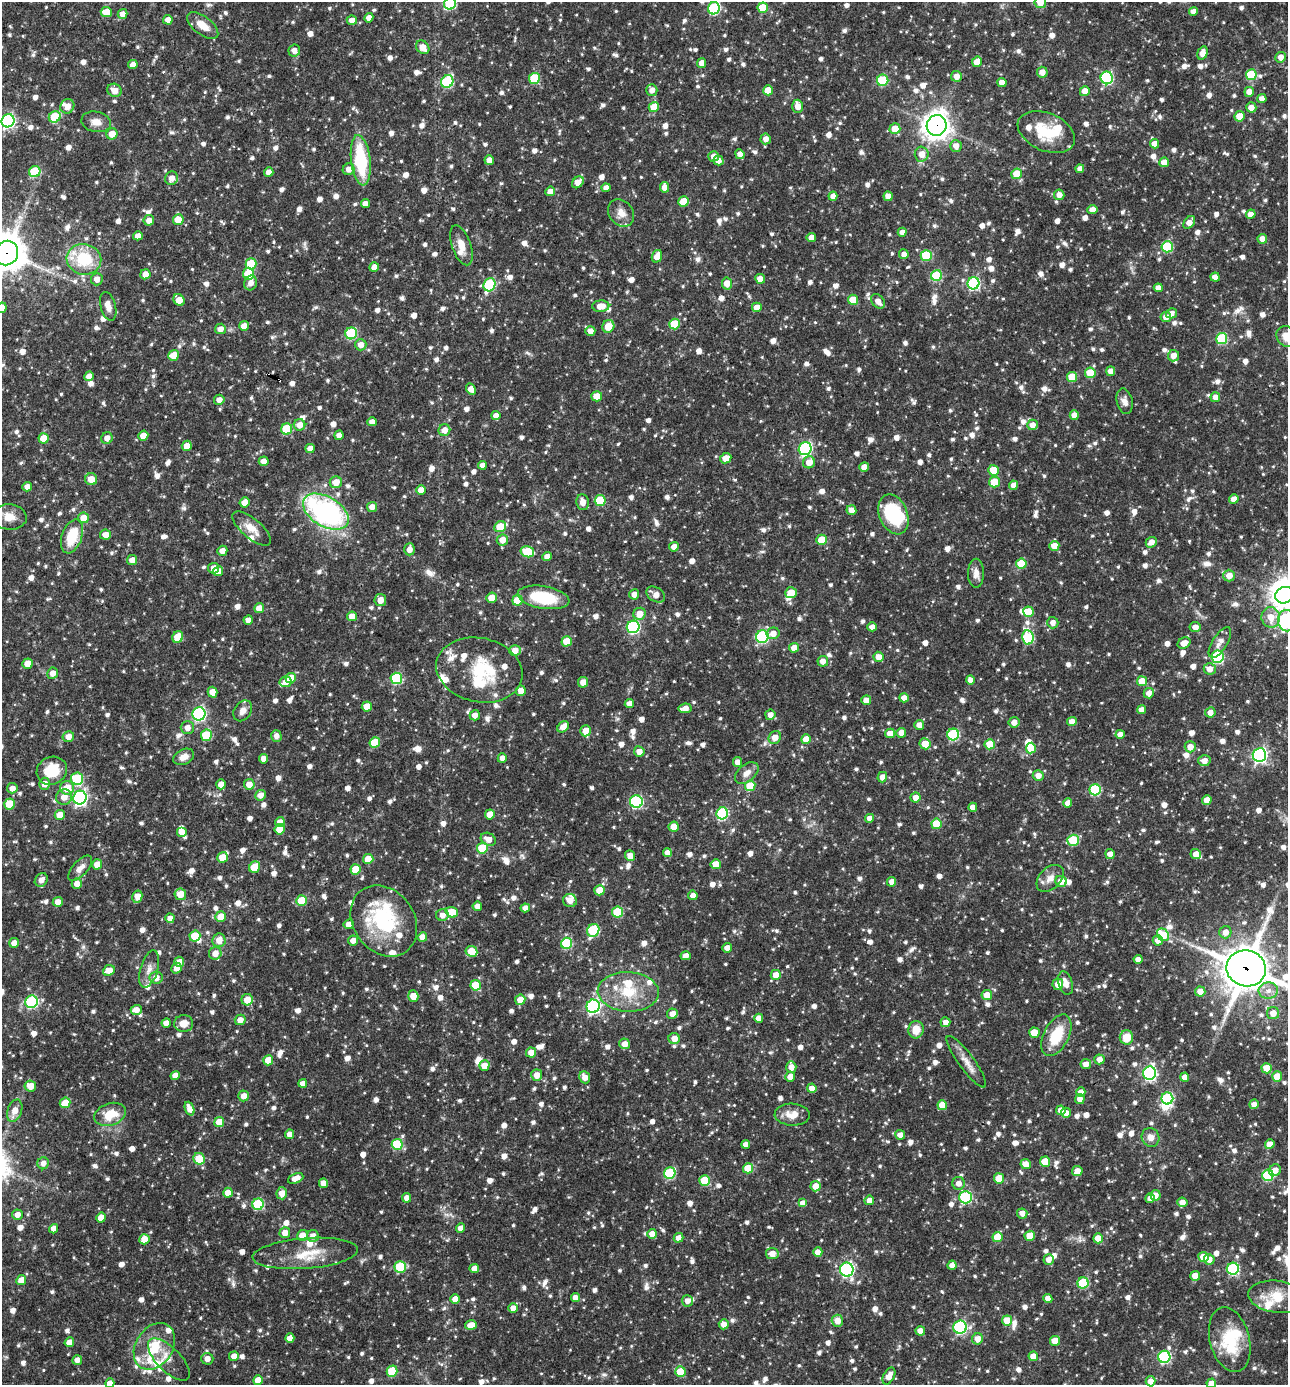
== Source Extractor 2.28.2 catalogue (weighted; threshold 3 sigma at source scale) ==
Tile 11 of 4 x 4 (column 3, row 3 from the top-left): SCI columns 2842-4127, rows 1385-2767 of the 5550 x 5536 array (HDU 1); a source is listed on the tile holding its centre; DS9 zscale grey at full resolution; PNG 1290 x 1387 px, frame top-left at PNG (2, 2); each listed source drawn as its Kron ellipse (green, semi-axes under 4 px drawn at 4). Shown black and unused: <1% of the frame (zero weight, under 3 of 4 exposures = <1% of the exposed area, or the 3 px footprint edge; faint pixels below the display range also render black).
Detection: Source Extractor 2.28.2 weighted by HDU 2 'WHT'; one run over the whole footprint, this tile lists its part. Background 0.0652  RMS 0.0036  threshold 0.0161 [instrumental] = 3 sigma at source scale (4.5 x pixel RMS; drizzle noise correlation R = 1.50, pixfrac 1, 0.05/0.05 arcsec/px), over >= 5 px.
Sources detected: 1487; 6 inside a brighter object's white glare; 3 cosmic-ray / hot-pixel residue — neither listed nor drawn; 46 inside a brighter listed object's ellipse — not listed separately; of the other 1432, all 500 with FLUX_AUTO >= 2.38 (the completeness limit of this list) listed and drawn (932 fainter detections not listed), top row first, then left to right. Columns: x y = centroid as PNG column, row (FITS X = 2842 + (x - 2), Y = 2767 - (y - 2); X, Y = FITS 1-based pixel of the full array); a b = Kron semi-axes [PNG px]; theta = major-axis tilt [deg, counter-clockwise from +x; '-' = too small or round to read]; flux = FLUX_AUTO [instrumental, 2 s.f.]
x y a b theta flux
1040 2 6 5 - 4.3
450 3 6 6 - 30
714 8 6 6 - 34
763 8 5 5 - 10
1193 11 4 4 - 2.4
106 12 5 5 - 6.6
122 14 5 4 - 3
369 18 5 4 - 2.6
168 20 5 4 - 2.8
352 20 5 4 - 2.7
203 25 18 9 -38 4.9
423 47 7 6 - 3.7
294 50 6 6 - 2.4
1202 53 7 5 73 3.4
1281 57 5 5 - 2.5
977 62 5 5 - 4.3
702 63 5 4 - 3.4
133 65 5 4 - 2.7
1042 72 5 5 - 2.9
1251 75 5 5 - 16
956 76 5 5 - 2.8
534 78 5 5 - 19
1107 78 6 6 - 44
883 80 6 5 - 20
447 82 6 6 - 31
1002 82 4 4 - 2.7
114 90 7 6 - 3.2
652 90 6 5 - 2.6
768 90 5 5 - 7.4
1085 91 5 5 - 3.8
1249 92 5 4 - 3.1
1262 99 4 4 - 2.6
67 106 7 6 - 3.3
798 106 7 5 89 3.2
654 107 5 5 - 6.9
1251 107 5 5 - 3
1239 116 5 5 - 5.7
55 117 6 5 - 15
8 121 7 6 - 65
96 122 15 10 -10 3.4
937 125 10 10 - 350
895 129 5 5 - 5.7
1046 132 30 19 -24 15
112 134 6 5 - 4.3
766 139 5 5 - 2.7
1155 144 4 4 - 3.1
956 146 6 6 - 3.2
740 154 5 4 - 2.8
922 154 7 7 - 3.5
714 156 5 5 - 2.4
361 160 25 9 -83 23
489 160 5 4 - 3.1
718 161 5 4 - 2.5
1164 162 5 5 - 4.2
349 169 6 5 - 2.5
1080 169 4 4 - 2.4
35 172 6 5 - 19
269 172 5 4 - 2.6
1017 174 5 5 - 7
172 178 7 6 - 3.2
578 182 7 5 46 4.1
665 187 5 4 - 3.1
606 188 4 4 - 2.5
550 191 5 4 - 2.6
1059 195 5 5 - 2.6
833 196 5 4 - 2.6
888 196 5 4 - 3.1
684 201 5 5 - 8.1
365 204 4 4 - 2.5
1092 209 5 4 - 2.7
621 213 15 11 -51 3.4
1251 214 5 4 - 2.4
149 220 5 5 - 2.7
178 220 5 5 - 6.2
1189 222 7 5 51 3.4
902 232 4 4 - 2.4
138 236 5 4 - 2.8
811 238 4 4 - 2.9
1262 239 5 5 - 2.6
461 245 21 9 -71 4.3
1167 247 5 5 - 27
6 253 12 11 - 840
904 254 5 5 - 2.6
926 255 5 5 - 16
657 256 6 5 - 3.2
84 259 17 15 -9 16
251 264 5 5 - 14
374 267 5 4 - 3.1
145 274 5 5 - 4
248 274 6 5 - 15
937 276 5 5 - 21
1215 277 5 4 - 3.2
97 279 6 6 - 2.8
760 279 5 4 - 3.2
251 283 7 6 - 2.4
727 283 6 5 - 4.6
973 283 6 6 - 44
489 285 7 5 62 30
1158 288 4 4 - 2.5
179 300 6 5 - 5.3
853 300 5 5 - 7.4
878 301 8 5 -48 2.7
108 306 15 7 -74 3
601 306 8 5 1 4.4
757 307 5 4 - 3.8
2 308 5 5 - 3.1
1171 313 5 5 - 2.4
1166 317 5 5 - 2.7
674 324 5 5 - 12
244 326 5 4 - 3.2
608 326 6 6 - 6.3
220 329 5 5 - 2.6
590 331 5 5 - 2.6
351 333 6 5 - 29
1287 337 11 9 -49 4.5
1222 339 5 5 - 23
361 345 6 6 - 2.8
174 355 5 5 - 6.2
1173 356 6 5 - 2.9
1111 371 4 4 - 2.6
1090 373 5 5 - 9.3
89 376 5 4 - 2.8
1072 377 5 5 - 10
471 389 6 4 -63 3
597 396 5 5 - 6
1215 397 5 4 - 2.5
219 400 5 5 - 2.5
1125 401 13 8 -77 2.5
1074 415 5 4 - 3.3
496 416 4 4 - 2.5
372 422 4 4 - 2.5
299 425 6 5 - 3.3
1032 425 5 5 - 2.7
287 429 5 5 - 16
444 430 6 5 - 3.1
143 435 5 5 - 4.1
339 435 5 4 - 2.5
44 438 5 5 - 7
107 438 6 5 - 2.4
187 446 5 5 - 3.8
310 448 4 4 - 2.6
805 449 6 6 - 54
726 458 6 5 - 4.2
264 461 5 4 - 2.7
809 462 6 6 - 4.1
482 465 4 4 - 2.4
864 467 5 4 - 2.8
993 470 5 5 - 7.2
91 479 6 6 - 4.4
336 482 6 6 - 4.2
994 482 5 5 - 8.3
1014 485 5 4 - 2.8
27 487 5 4 - 2.5
421 490 5 5 - 3.8
1234 499 4 4 - 3.1
600 500 5 5 - 16
245 502 5 5 - 3.3
583 502 8 6 -81 2.8
372 507 5 5 - 3.2
851 510 5 5 - 3.1
326 512 25 14 -31 78
893 514 21 14 -69 22
9 517 17 12 -5 5.1
83 518 5 5 - 4.2
500 527 6 5 - 12
252 528 24 9 -40 5
106 535 5 5 - 2.8
72 536 18 10 70 11
502 540 6 5 - 3.6
822 540 5 5 - 9.2
1151 542 6 5 - 2.8
1054 546 5 5 - 4.6
674 547 5 4 - 2.5
409 549 6 5 - 2.6
222 551 5 5 - 2.6
527 552 7 5 -13 15
547 557 5 4 - 2.7
132 560 5 5 - 2.6
1021 564 5 5 - 9.6
214 568 5 5 - 3.2
218 571 5 4 - 2.9
976 573 14 8 90 2.8
1229 576 6 6 - 3.7
791 593 6 5 - 7.2
634 594 5 5 - 2.6
656 595 10 7 -32 3.3
1284 595 9 8 - 270
543 597 26 11 -10 19
491 598 5 5 - 5.4
380 600 6 5 - 3.3
518 600 5 5 - 11
259 608 5 5 - 3.9
1028 612 5 5 - 8.4
639 614 6 6 - 4.8
352 616 5 5 - 4.8
1271 617 10 9 - 5.5
248 620 5 4 - 2.5
1286 621 11 8 -86 62
1053 623 6 5 - 2.4
633 627 6 6 - 44
872 627 4 4 - 2.4
1195 627 5 5 - 2.5
773 633 6 5 - 3.1
178 637 6 5 - 9
762 637 6 6 - 38
1028 637 7 5 -80 29
567 641 5 5 - 7.9
1220 642 17 7 58 3
1184 643 7 5 29 3.3
794 648 5 5 - 3
515 651 6 5 - 3
878 657 5 5 - 3.5
1217 657 6 6 - 32
823 661 5 5 - 2.6
28 664 5 5 - 5
1210 669 6 5 - 2.9
479 670 43 32 -12 23
53 673 5 5 - 2.9
291 678 5 5 - 7.2
396 678 6 5 - 30
970 680 4 4 - 2.6
1142 681 5 5 - 6.1
286 682 6 5 - 2.6
583 682 5 5 - 3.1
521 691 5 5 - 4.7
212 692 5 5 - 3.7
1149 693 5 5 - 2.7
904 698 5 4 - 2.5
866 700 5 5 - 2.8
629 704 4 4 - 2.7
367 706 5 5 - 4.1
685 708 6 5 - 3.3
1142 710 4 4 - 2.9
243 711 11 8 55 2.7
1210 712 5 5 - 2.7
199 714 6 6 - 64
475 715 5 5 - 2.7
770 715 5 5 - 2.4
1072 721 5 4 - 3.1
1014 722 5 5 - 2.7
919 725 5 5 - 2.9
563 727 6 5 - 3
187 728 6 6 - 2.6
586 731 6 5 - 3.9
890 733 5 4 - 4.2
901 733 5 5 - 3.1
953 734 6 6 - 32
1120 734 5 4 - 2.6
206 735 6 5 - 16
68 736 6 5 - 3
276 736 6 5 - 2.5
775 737 7 6 - 3.9
806 739 5 5 - 4.2
375 742 5 5 - 12
925 744 5 5 - 5.5
990 744 5 5 - 9.2
1190 747 5 5 - 3.8
1031 748 5 5 - 7.5
639 751 5 5 - 2.6
1259 755 7 6 - 91
184 757 11 7 24 2.7
502 758 5 4 - 2.5
264 759 4 4 - 2.6
1204 761 6 5 - 2.7
737 762 5 4 - 2.6
52 771 15 13 27 12
747 773 13 8 39 2.8
1038 775 5 5 - 2.6
882 777 5 5 - 2.7
77 779 6 6 - 22
44 784 6 5 - 2.9
221 784 5 5 - 2.6
249 784 5 5 - 3.6
750 786 5 5 - 11
12 788 5 5 - 2.5
67 788 7 7 - 6.2
1095 790 5 5 - 27
260 795 5 5 - 3
64 797 8 7 - 3.4
915 797 5 5 - 2.8
80 798 7 6 - 81
1207 800 5 4 - 3.9
636 802 6 6 - 44
1068 803 5 4 - 2.7
10 804 5 5 - 8.9
973 807 4 4 - 2.5
722 813 6 5 - 35
490 814 5 5 - 4.7
60 815 5 5 - 4.7
870 818 4 4 - 2.9
280 822 5 4 - 2.8
936 824 5 5 - 11
674 827 5 5 - 4.8
280 829 5 5 - 6.3
182 833 5 5 - 2.6
488 839 8 6 -28 3.2
1073 840 6 5 - 17
482 848 5 5 - 15
667 853 4 4 - 2.5
1110 854 5 4 - 2.7
1196 854 5 5 - 3
630 855 5 5 - 2.8
222 857 5 5 - 5.6
368 859 5 5 - 6.6
97 864 5 5 - 5.1
716 864 5 5 - 5.5
255 867 6 5 - 8.3
80 868 16 7 48 2.7
356 869 5 5 - 7.9
1050 878 16 10 44 3.3
41 880 7 6 - 2.4
1061 881 6 5 - 3.6
892 882 4 4 - 2.9
77 884 5 5 - 3.1
600 890 5 5 - 6.7
180 894 6 5 - 5
693 895 4 4 - 2.4
137 897 6 5 - 3.6
302 901 5 5 - 12
570 901 7 6 - 3.2
58 902 5 5 - 2.8
477 906 5 4 - 2.6
525 908 4 4 - 2.5
452 912 6 5 - 7
618 912 5 5 - 15
442 915 6 6 - 2.6
221 917 5 5 - 5.7
170 918 5 4 - 2.4
384 921 38 30 -54 31
349 924 5 4 - 2.5
593 930 7 6 - 25
1225 932 6 6 - 2.9
1163 935 7 5 -48 11
195 936 5 5 - 12
422 937 5 4 - 3.4
219 940 7 6 - 3.7
353 940 5 5 - 2.6
1158 941 5 5 - 2.9
14 943 5 4 - 2.4
566 943 5 5 - 25
727 948 5 4 - 2.6
471 951 6 5 - 8.6
215 953 6 6 - 3.5
686 956 5 4 - 2.5
1138 959 4 4 - 2.5
179 962 5 5 - 2.5
176 968 5 5 - 2.6
1246 968 20 18 -15 1300
149 969 19 8 73 3.2
109 970 6 5 - 4
776 975 5 5 - 4.2
156 978 6 6 - 3.1
1065 983 12 7 -73 2.6
1058 984 5 5 - 2.9
476 985 5 5 - 12
1200 991 5 5 - 3.1
1268 991 9 8 - 2.8
628 992 30 20 -2 15
987 995 5 5 - 4.8
413 996 6 5 - 4.3
247 1000 6 5 - 5
520 1000 5 5 - 4.7
32 1002 6 6 - 42
593 1006 7 6 - 65
136 1010 5 5 - 3
1273 1013 6 6 - 3.5
672 1014 5 5 - 2.8
759 1018 4 4 - 2.9
240 1020 5 5 - 2.8
945 1022 5 5 - 2.5
166 1023 4 4 - 2.4
184 1024 9 8 - 3.9
916 1030 9 7 80 5.3
1034 1033 5 5 - 7.5
1056 1035 22 12 63 13
1126 1037 7 6 - 6.2
674 1038 6 5 - 3.5
625 1044 5 5 - 3.1
531 1052 5 5 - 3.8
1099 1059 5 5 - 2.8
268 1060 5 5 - 5.8
966 1062 31 8 -54 4
1086 1064 5 5 - 2.5
484 1065 5 5 - 4.1
791 1067 6 5 - 2.8
1267 1068 5 5 - 8
1150 1073 7 6 - 68
175 1075 5 4 - 2.6
537 1075 6 5 - 3.9
585 1077 6 5 - 2.7
790 1077 5 4 - 3.3
1185 1077 4 4 - 2.6
1277 1077 5 5 - 6.7
303 1083 4 4 - 3
30 1086 6 5 - 4.2
812 1088 4 4 - 3.3
1081 1092 5 4 - 2.9
244 1096 5 5 - 3
1167 1098 6 6 - 32
1080 1099 5 4 - 2.5
65 1103 5 5 - 7.3
1254 1104 5 4 - 2.4
942 1105 5 5 - 6.4
190 1109 7 4 -69 2.9
1061 1110 5 4 - 2.8
15 1111 11 7 70 3.8
1066 1113 5 5 - 2.7
110 1114 16 11 20 8.3
792 1115 17 11 -1 4.5
219 1122 5 5 - 6.7
290 1134 4 4 - 2.8
900 1135 5 5 - 2.7
1151 1137 9 8 - 2.5
397 1144 5 5 - 19
746 1144 4 4 - 2.4
1270 1144 5 4 - 3.1
199 1159 6 5 - 8
1045 1162 5 5 - 7.3
43 1163 6 5 - 2.4
1026 1164 5 5 - 3.3
748 1168 5 5 - 9.6
1275 1170 6 5 - 3.3
1077 1171 5 5 - 3.1
670 1173 6 5 - 28
1268 1175 5 5 - 27
296 1178 8 4 23 3
999 1178 5 5 - 9
705 1180 5 5 - 13
323 1183 5 4 - 2.7
959 1183 6 6 - 2.5
816 1186 5 5 - 4.3
228 1193 5 4 - 3.6
282 1193 6 5 - 3.4
1155 1195 5 5 - 2.7
965 1197 6 6 - 38
407 1198 5 4 - 3
1150 1198 5 4 - 2.4
869 1200 5 4 - 2.5
1182 1202 5 5 - 2.8
803 1203 4 4 - 3.8
258 1204 6 5 - 28
1022 1213 5 5 - 2.6
17 1215 5 5 - 2.6
101 1218 5 4 - 4.1
460 1228 5 4 - 2.7
54 1229 5 4 - 2.6
285 1233 5 5 - 3.1
652 1234 5 5 - 3.9
302 1235 5 5 - 4.5
313 1236 6 6 - 2.8
1030 1236 5 5 - 6.1
997 1237 5 5 - 8.8
678 1238 5 5 - 2.6
1098 1238 5 5 - 5.4
144 1239 5 5 - 5.1
818 1252 5 4 - 2.9
305 1253 53 15 4 12
772 1253 6 5 - 3.2
1203 1257 5 5 - 6
1049 1259 5 5 - 2.6
1209 1259 5 5 - 2.8
952 1265 4 4 - 2.8
400 1267 6 5 - 18
474 1268 5 4 - 2.6
1233 1269 6 6 - 38
847 1270 7 6 - 64
1195 1276 5 4 - 4.2
21 1280 5 5 - 4.4
1083 1283 5 5 - 21
575 1297 4 4 - 2.5
1277 1297 29 16 -7 10
1048 1298 5 4 - 2.7
455 1299 5 4 - 2.7
687 1301 5 5 - 2.4
513 1308 5 5 - 2.8
1007 1320 5 5 - 5.9
837 1321 6 6 - 3.2
724 1324 5 5 - 2.6
471 1325 6 4 15 4.4
960 1327 7 6 - 55
920 1331 4 4 - 3.2
290 1338 5 4 - 2.6
978 1339 6 5 - 3.5
1230 1340 33 20 -75 17
1055 1341 5 5 - 6.4
69 1342 5 4 - 3.4
154 1346 25 18 57 14
234 1356 5 5 - 2.9
1033 1356 5 5 - 4.6
1164 1357 6 6 - 40
207 1359 6 6 - 2.8
77 1360 5 4 - 2.5
169 1360 27 12 -45 4.4
392 1371 6 5 - 14
680 1372 5 5 - 8.7
889 1376 9 5 61 3.2
258 1380 5 5 - 5
1151 1381 5 5 - 2.7
110 1383 5 4 - 2.7
1211 1383 5 4 - 3.5
Overlapping masked pixels (flux is a lower limit): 4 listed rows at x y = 937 125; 6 253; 72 536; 1246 968
Isophote crosses this tile's border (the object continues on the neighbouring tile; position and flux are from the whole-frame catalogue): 11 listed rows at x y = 1040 2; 450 3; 8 121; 6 253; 2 308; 1287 337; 1284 595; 1286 621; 1246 968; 110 1383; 1211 1383